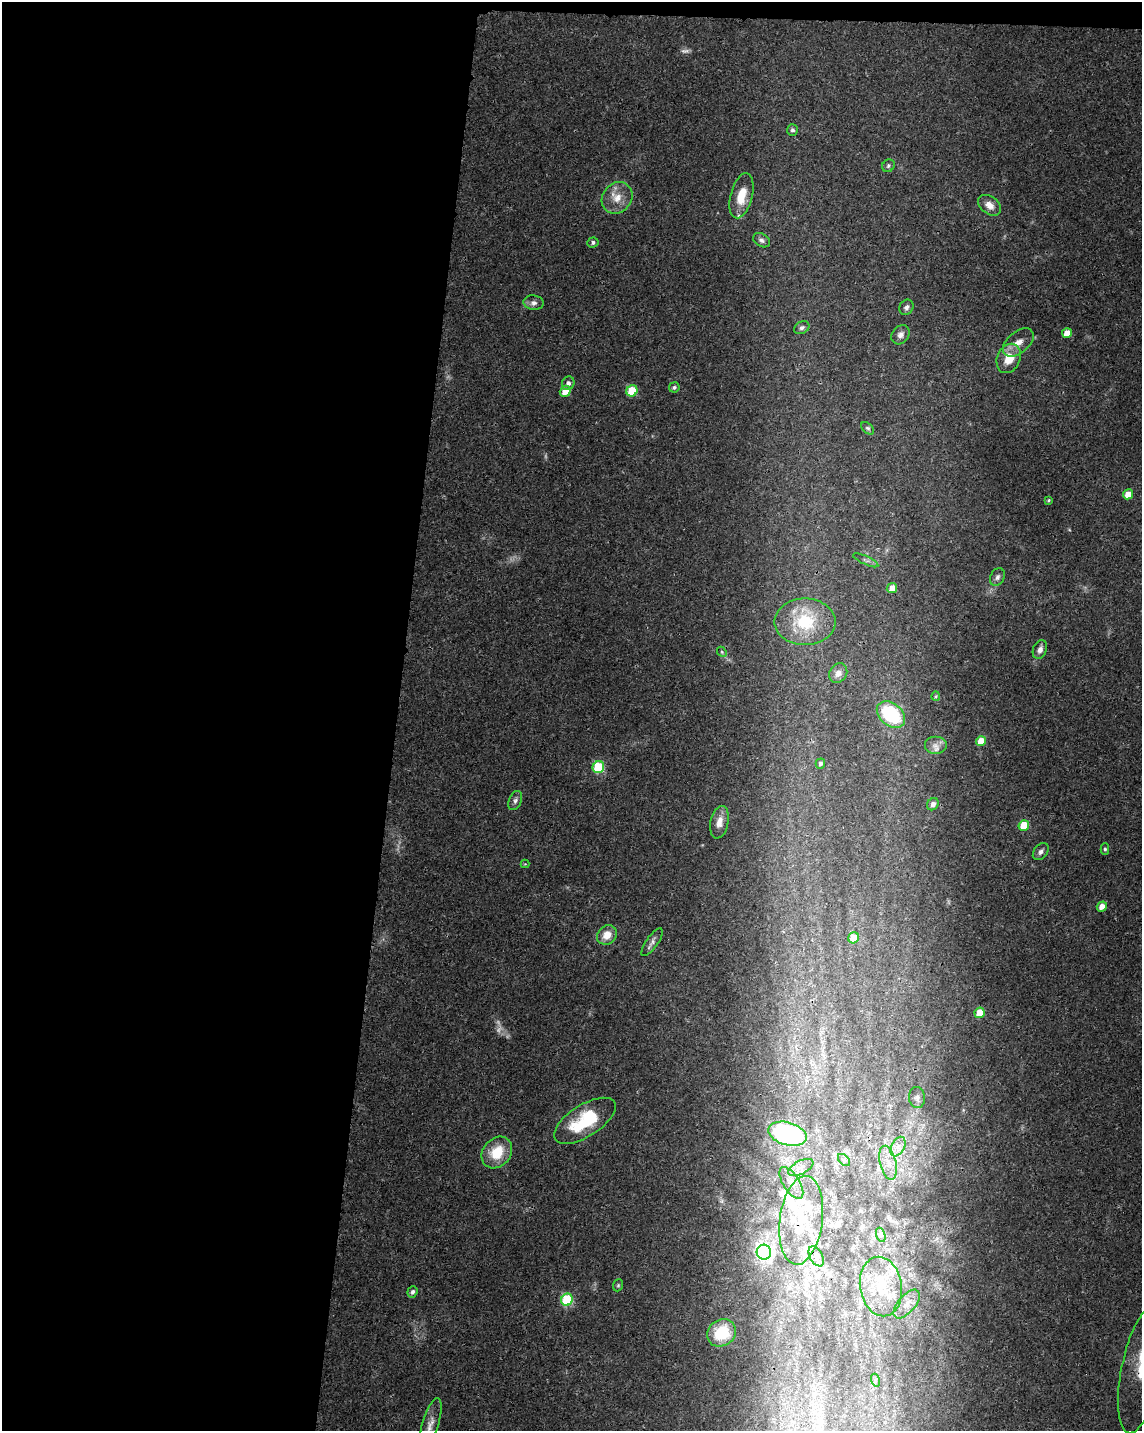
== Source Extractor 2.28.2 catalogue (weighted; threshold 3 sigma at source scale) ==
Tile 1 of 4 x 3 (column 1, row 1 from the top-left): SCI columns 4-1143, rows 3090-4518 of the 4572 x 4802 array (HDU 1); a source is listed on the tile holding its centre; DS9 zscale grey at full resolution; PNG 1144 x 1433 px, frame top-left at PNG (2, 2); each listed source drawn as its Kron ellipse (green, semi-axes under 4 px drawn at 4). Shown black and unused: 35% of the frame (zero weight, under 3 of 4 exposures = <1% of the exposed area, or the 3 px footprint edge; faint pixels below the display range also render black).
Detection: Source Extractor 2.28.2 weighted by HDU 2 'WHT'; one run over the whole footprint, this tile lists its part. Background 0.0366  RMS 0.0033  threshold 0.015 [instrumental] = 3 sigma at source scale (4.5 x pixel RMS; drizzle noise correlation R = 1.50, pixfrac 1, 0.0396/0.0396 arcsec/px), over >= 5 px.
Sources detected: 77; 3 too faint to see at this stretch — neither listed nor drawn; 6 inside a brighter listed object's ellipse — not listed separately; the other 68 listed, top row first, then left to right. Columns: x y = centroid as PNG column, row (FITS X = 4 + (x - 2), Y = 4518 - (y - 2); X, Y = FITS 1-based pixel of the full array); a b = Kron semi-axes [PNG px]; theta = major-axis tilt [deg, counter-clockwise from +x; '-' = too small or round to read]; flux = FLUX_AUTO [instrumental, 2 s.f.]
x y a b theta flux
792 130 6 5 - 0.76
888 166 7 6 - 0.69
741 196 23 11 75 7.6
617 198 17 14 50 5.2
990 205 13 8 -38 2.9
762 240 9 6 -33 1.1
593 242 5 5 - 0.72
534 303 10 7 -7 1.5
906 307 8 6 60 1.1
802 328 8 6 31 1.1
1067 333 5 5 - 4.9
900 335 10 8 53 1.7
1018 342 18 10 40 3.5
1009 358 15 11 66 6.4
568 383 7 6 - 1.4
674 387 5 5 - 0.78
565 391 6 5 - 4.3
632 391 6 5 - 15
868 428 8 5 -43 0.64
1128 494 5 5 - 4.6
1049 500 3 3 - 0.34
866 560 14 3 -24 0.85
997 577 9 7 65 1.2
892 588 5 5 - 3.4
805 622 30 23 0 17
1040 649 10 6 67 1.9
722 652 5 4 - 0.52
838 673 10 8 58 1.9
936 696 5 4 - 0.4
891 714 16 11 -40 23
981 741 5 5 - 5.3
935 746 11 9 0 2.2
820 764 5 4 - 0.89
598 767 6 5 - 25
515 801 10 6 68 1.1
933 804 6 5 - 1.5
719 822 16 9 78 2.9
1024 825 5 5 - 9.8
1105 849 5 4 - 0.56
1041 852 9 6 51 1.4
525 864 4 4 - 0.28
1102 906 5 4 - 2.8
607 935 11 9 39 4.1
854 938 6 5 - 6.4
652 942 16 6 55 1.6
979 1013 5 5 - 8.1
917 1097 10 8 -85 1.3
585 1121 35 16 32 21
787 1134 20 11 -15 45
898 1147 10 6 63 2.1
497 1152 17 13 49 10
844 1160 7 4 -46 0.59
888 1163 17 8 -76 3.6
801 1167 14 6 28 2
791 1183 18 8 -58 3.1
801 1220 45 21 83 18
881 1235 7 4 -71 0.81
764 1252 7 7 - 120
816 1256 11 6 -62 1.5
618 1285 6 5 - 0.49
881 1286 30 21 -81 13
412 1292 6 5 - 0.98
567 1300 6 5 - 28
907 1304 17 8 49 3.1
721 1333 15 13 34 13
1141 1370 64 20 79 20
875 1380 6 4 -74 0.53
430 1425 28 8 74 3.4
Overlapping masked pixels (flux is a lower limit): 2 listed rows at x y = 801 1220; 1141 1370
Isophote crosses this tile's border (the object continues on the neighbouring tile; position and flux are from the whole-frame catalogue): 2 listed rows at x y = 1141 1370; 430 1425